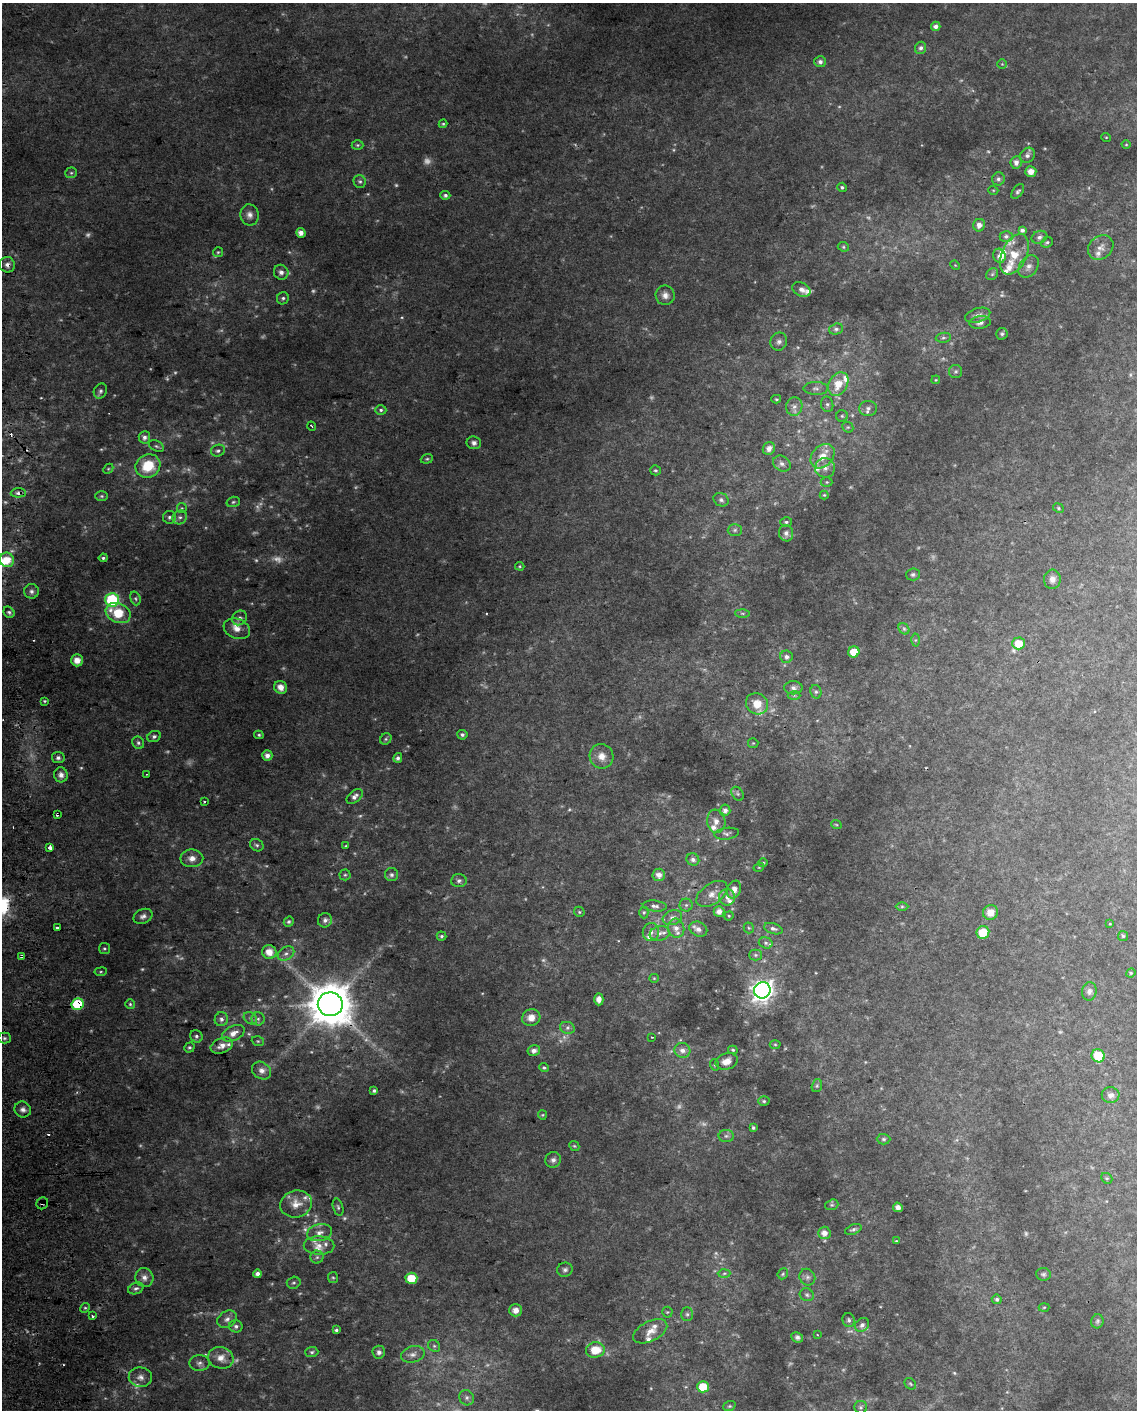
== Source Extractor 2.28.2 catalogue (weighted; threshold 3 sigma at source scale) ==
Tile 7 of 4 x 3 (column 3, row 2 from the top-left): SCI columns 2310-3444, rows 1419-2826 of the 4618 x 4284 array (HDU 1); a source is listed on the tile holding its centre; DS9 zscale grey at full resolution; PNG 1139 x 1412 px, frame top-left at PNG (2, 3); each listed source drawn as its Kron ellipse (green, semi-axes under 4 px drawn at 4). Shown black and unused: <1% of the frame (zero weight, under 2 of 3 exposures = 2% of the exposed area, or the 3 px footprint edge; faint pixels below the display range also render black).
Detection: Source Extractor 2.28.2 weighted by HDU 2 'WHT'; one run over the whole footprint, this tile lists its part. Background 0.0735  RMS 0.013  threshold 0.059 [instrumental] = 3 sigma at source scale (4.5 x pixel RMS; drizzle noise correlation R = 1.50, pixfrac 1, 0.0396/0.0396 arcsec/px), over >= 5 px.
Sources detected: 366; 75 too faint to see at this stretch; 3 cosmic-ray / hot-pixel residue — neither listed nor drawn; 24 inside a brighter listed object's ellipse — not listed separately; the other 264 listed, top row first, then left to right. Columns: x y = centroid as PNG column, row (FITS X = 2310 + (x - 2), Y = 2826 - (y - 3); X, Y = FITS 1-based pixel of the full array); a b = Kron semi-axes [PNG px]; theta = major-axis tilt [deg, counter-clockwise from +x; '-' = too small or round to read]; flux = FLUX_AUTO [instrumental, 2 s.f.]
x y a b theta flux
936 26 5 4 - 6
921 48 6 5 - 4
820 62 6 5 - 4.9
1002 64 5 5 - 1.7
443 124 4 4 - 1.5
1106 137 5 3 - 1.1
358 145 6 5 - 2.2
1126 145 4 3 - 1.1
1027 155 8 7 - 4.9
1016 162 6 5 - 6.8
1031 172 5 5 - 9.6
71 173 6 5 - 2.3
998 179 6 6 - 3.6
360 181 6 6 - 3
842 187 4 4 - 2.6
993 190 5 3 - 1.2
1018 191 8 5 52 2.9
445 195 5 4 - 3.5
250 215 10 9 - 7.4
979 225 6 6 - 6.8
1022 230 4 4 - 4.6
301 233 5 4 - 10
1006 236 6 5 - 4
1039 237 8 6 22 5
1047 242 6 5 - 2.8
843 247 6 4 -23 2
1101 247 14 11 41 11
218 252 5 5 - 2
1014 254 21 12 66 28
999 256 7 6 - 6.2
7 265 8 7 - 5.8
955 265 5 4 - 1.4
1029 266 12 9 53 7.2
281 272 7 7 - 6.4
992 274 6 5 - 2.5
801 289 10 6 -27 6.6
665 295 10 9 - 8.1
283 298 6 5 - 2.9
978 315 13 7 16 6.6
980 322 10 6 7 6.4
836 329 7 5 17 3.1
1002 334 6 6 - 2.8
943 338 8 5 5 2.7
779 342 9 8 - 5.5
956 371 6 6 - 2.8
936 380 4 4 - 1.2
838 384 13 9 62 23
816 388 12 6 -2 5.1
100 391 8 6 62 3.6
776 399 5 4 - 1.7
827 404 8 6 -75 3.6
794 406 9 8 - 6.8
868 408 9 7 4 5.6
381 410 6 4 -1 2.9
842 416 6 6 - 2.3
312 426 4 2 - 2.9
848 427 6 5 - 2
144 437 6 6 - 5.2
474 443 7 6 - 4.8
156 446 8 5 -26 2.5
769 448 6 6 - 8
218 451 7 6 - 3.2
823 456 14 10 47 19
427 459 6 4 20 2
782 464 9 7 -30 6.6
148 466 13 11 29 40
825 468 10 9 - 8.9
108 469 5 4 - 1.8
655 470 5 5 - 2.4
827 482 6 5 - 2.2
18 493 7 4 2 3.7
824 495 4 4 - 1.5
102 496 6 5 - 2.2
721 500 8 6 -29 3.7
233 502 7 5 17 2.3
182 508 5 5 - 1.9
1058 508 5 4 - 1.8
169 517 6 6 - 3.5
180 517 7 6 - 4.1
786 522 6 5 - 2.7
735 530 7 6 - 3
786 533 8 7 - 6.1
103 558 4 4 - 2.6
7 560 7 7 - 22
520 566 5 4 - 1.5
913 574 7 6 - 3.1
1052 579 9 8 - 7.7
31 591 7 7 - 4.6
135 598 7 5 -71 3
112 600 7 6 - 150
9 612 6 5 - 2.8
118 613 13 9 -22 38
742 613 7 4 -1 2
240 618 8 7 - 4.4
237 629 14 9 -21 11
904 629 6 5 - 2.7
915 640 6 4 89 1.9
1019 643 6 6 - 23
854 652 6 5 - 29
786 657 6 6 - 4.6
77 660 6 6 - 11
281 687 7 6 - 11
793 688 9 6 -2 5.7
816 692 7 5 -75 3
794 695 6 4 0 2.2
45 701 4 3 - 1.6
757 704 11 10 - 21
259 735 5 4 - 2.1
462 735 5 4 - 3.3
154 736 7 5 24 3.4
386 739 6 5 - 2.3
138 743 6 5 - 3.1
753 743 5 5 - 1.6
267 755 5 5 - 6.7
602 756 12 12 - 13
58 758 6 5 - 3.9
398 758 5 4 - 4
147 774 3 2 - 1.1
61 775 7 7 - 6.5
737 794 7 5 -54 3.2
355 796 9 5 41 5.1
204 802 3 2 - 1.6
725 810 5 5 - 6.4
57 814 4 3 - 3.5
716 821 12 9 -80 9.5
836 824 5 3 - 1.2
727 834 12 6 7 4.5
257 845 7 5 -33 2.8
346 846 3 3 - 1.5
50 847 4 4 - 5.7
192 858 11 9 1 10
693 859 6 6 - 5.3
763 863 5 4 - 1.6
759 867 5 3 - 1.2
345 875 5 5 - 2.1
391 875 6 6 - 3.8
659 875 6 6 - 8.3
459 881 8 6 4 4
734 890 9 6 67 11
712 894 17 10 35 13
727 897 8 8 - 7
686 905 6 6 - 3.3
655 906 12 5 -6 4.8
902 906 6 4 0 2.2
579 912 5 4 - 2
644 912 6 4 90 2
719 912 5 5 - 8.8
990 912 7 7 - 14
143 916 10 7 24 5.4
729 916 5 4 - 1.7
672 918 10 7 19 7.4
325 920 7 7 - 5.8
289 922 5 4 - 2.6
1110 924 4 3 - 1
57 928 3 3 - 4.4
676 928 9 8 - 9.8
749 928 5 5 - 1.7
698 929 9 7 -23 7.9
773 929 9 5 -17 4
651 932 9 8 - 6.8
983 932 6 6 - 29
660 933 10 7 10 6.7
441 936 5 4 - 2.4
1123 936 5 5 - 2.1
766 943 7 5 -16 2.6
104 948 5 5 - 2.2
269 952 7 6 - 16
286 954 9 6 36 5.4
755 955 6 5 - 2.5
22 956 3 3 - 5.4
101 972 6 3 8 1.5
1131 973 5 4 - 1.7
654 978 5 4 - 1.5
762 990 8 8 - 960
1089 991 9 7 80 5.2
599 999 6 4 -88 9.6
78 1004 6 6 - 93
130 1004 5 5 - 2.2
330 1004 12 12 - 5300
250 1018 7 5 -36 3.4
531 1018 9 8 - 12
221 1019 7 6 - 4.8
258 1019 6 6 - 3.3
567 1028 7 6 - 4
233 1033 12 7 26 11
196 1036 6 6 - 3.3
652 1037 3 2 - 1.7
4 1038 6 5 - 3.1
258 1041 6 4 -20 1.9
775 1044 5 3 - 1.5
222 1046 11 7 22 10
189 1048 5 4 - 2.3
682 1050 8 7 - 8.6
733 1050 5 3 - 1.9
534 1051 6 5 - 5.3
1098 1056 7 6 - 34
726 1061 11 8 18 12
715 1065 6 3 -70 1.4
544 1068 5 4 - 2.2
261 1071 10 8 -35 7.8
817 1086 6 5 - 2.1
374 1091 3 3 - 2.4
1111 1095 9 8 - 7.2
764 1101 5 5 - 2.4
23 1110 8 8 - 5.7
542 1115 5 4 - 1.4
753 1128 4 3 - 2.4
726 1136 7 6 - 3.5
884 1139 7 5 0 2.4
574 1146 5 4 - 1.8
553 1160 8 7 - 4.9
1107 1178 6 5 - 2
42 1203 6 5 - 3.5
296 1204 16 13 17 18
832 1205 7 5 19 2.2
338 1207 9 5 -75 2.8
898 1207 5 4 - 5.2
853 1229 9 4 22 3.2
319 1233 12 8 11 9.3
824 1233 6 6 - 8.7
896 1241 4 3 - 1.2
319 1245 15 9 -1 12
317 1257 6 6 - 3.1
565 1270 8 7 - 3.9
724 1273 6 4 2 2.3
258 1274 4 4 - 6.4
783 1274 6 5 - 2
1043 1274 7 6 - 2.9
807 1277 8 7 - 4.5
144 1278 9 9 - 7.6
333 1278 5 5 - 2
411 1278 6 5 - 35
294 1283 7 6 - 3
136 1288 8 5 22 3.5
807 1295 7 6 - 3.3
997 1299 5 4 - 2.8
1044 1307 5 3 - 1.2
85 1308 5 4 - 1.8
516 1310 6 6 - 9.1
667 1312 5 5 - 1.9
687 1314 7 5 -89 2.8
92 1316 3 3 - 5.3
227 1319 10 8 34 6.7
849 1320 7 6 - 3
1097 1321 7 6 - 2.7
862 1325 8 6 40 5.5
236 1326 6 6 - 3.8
336 1330 4 3 - 2.5
650 1331 18 10 27 13
817 1335 3 3 - 1
797 1337 6 5 - 3.5
434 1346 6 5 - 2.7
595 1350 9 7 9 29
312 1352 7 5 1 2.8
379 1352 6 6 - 4.4
413 1354 12 8 16 7.9
221 1358 13 10 -14 14
199 1363 10 8 -1 5.6
140 1377 11 9 -7 8.6
910 1384 6 5 - 1.9
703 1387 6 5 - 33
467 1398 8 7 - 4.6
729 1406 6 4 20 2
861 1407 6 6 - 2.6
Overlapping masked pixels (flux is a lower limit): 7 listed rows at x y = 7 265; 18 493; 57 814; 22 956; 78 1004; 330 1004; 42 1203